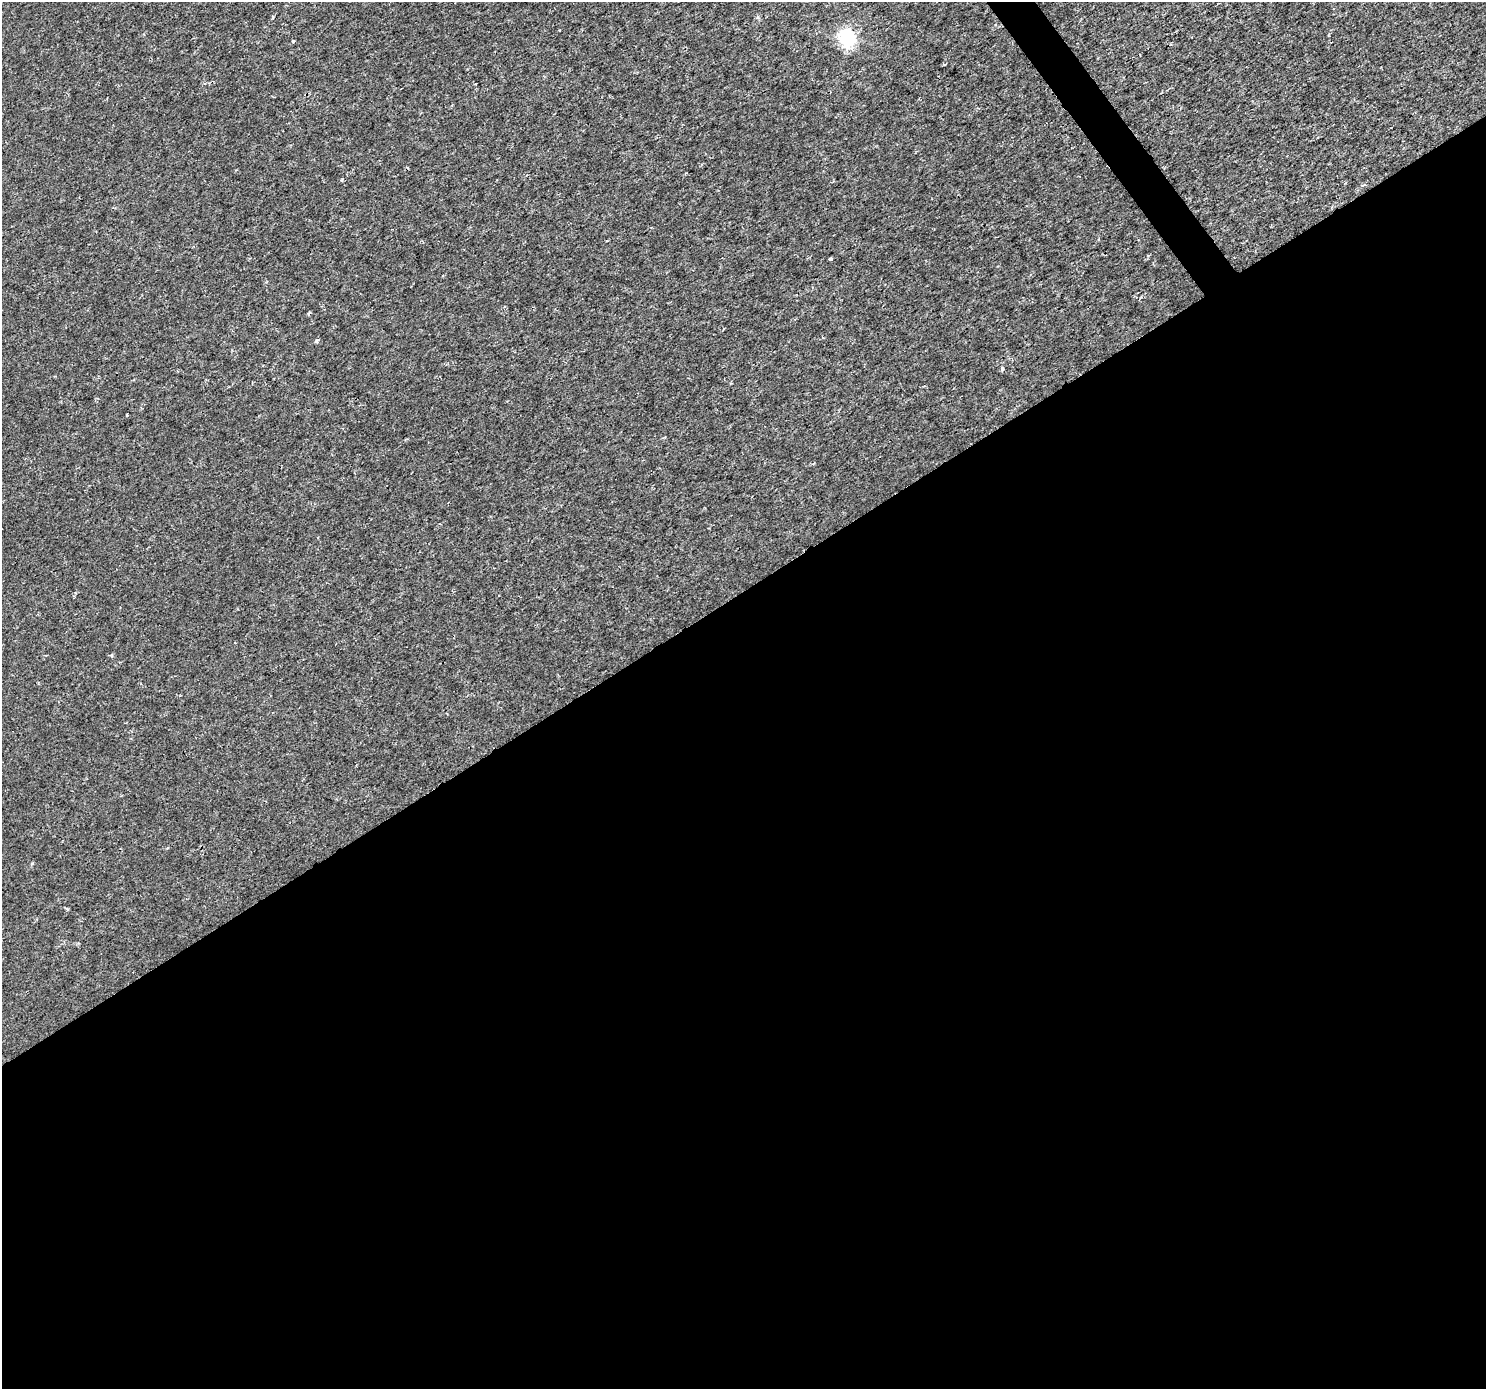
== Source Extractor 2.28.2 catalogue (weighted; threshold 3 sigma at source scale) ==
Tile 15 of 4 x 4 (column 3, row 4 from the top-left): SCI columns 2971-4454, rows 188-1574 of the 5937 x 5860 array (HDU 1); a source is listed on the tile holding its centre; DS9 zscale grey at full resolution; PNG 1488 x 1391 px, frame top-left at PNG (2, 2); no overlay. Shown black and unused: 58% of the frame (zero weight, under 2 of 3 exposures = <1% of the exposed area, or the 3 px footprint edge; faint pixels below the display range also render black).
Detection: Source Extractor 2.28.2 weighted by HDU 2 'WHT'; one run over the whole footprint, this tile lists its part. Background 4.83e-04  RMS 0.0015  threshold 0.00658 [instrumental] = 3 sigma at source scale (4.5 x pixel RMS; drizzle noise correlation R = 1.50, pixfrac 1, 0.0396/0.0396 arcsec/px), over >= 5 px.
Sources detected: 10; all 10 listed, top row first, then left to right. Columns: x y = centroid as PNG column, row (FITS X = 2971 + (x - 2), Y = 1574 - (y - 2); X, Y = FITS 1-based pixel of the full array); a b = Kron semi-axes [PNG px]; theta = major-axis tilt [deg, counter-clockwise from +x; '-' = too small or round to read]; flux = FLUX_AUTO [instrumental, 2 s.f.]
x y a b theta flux
847 38 7 6 - 41
293 41 3 3 - 0.21
476 84 3 3 - 0.31
830 259 4 3 - 0.57
308 313 4 3 - 0.26
317 341 5 4 - 0.38
1002 368 4 4 - 0.6
127 415 3 2 - 0.15
112 655 5 3 - 0.16
67 909 4 3 - 0.22
Unlisted compact peaks at least as high as the median listed source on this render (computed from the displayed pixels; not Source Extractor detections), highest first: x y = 342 179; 32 863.